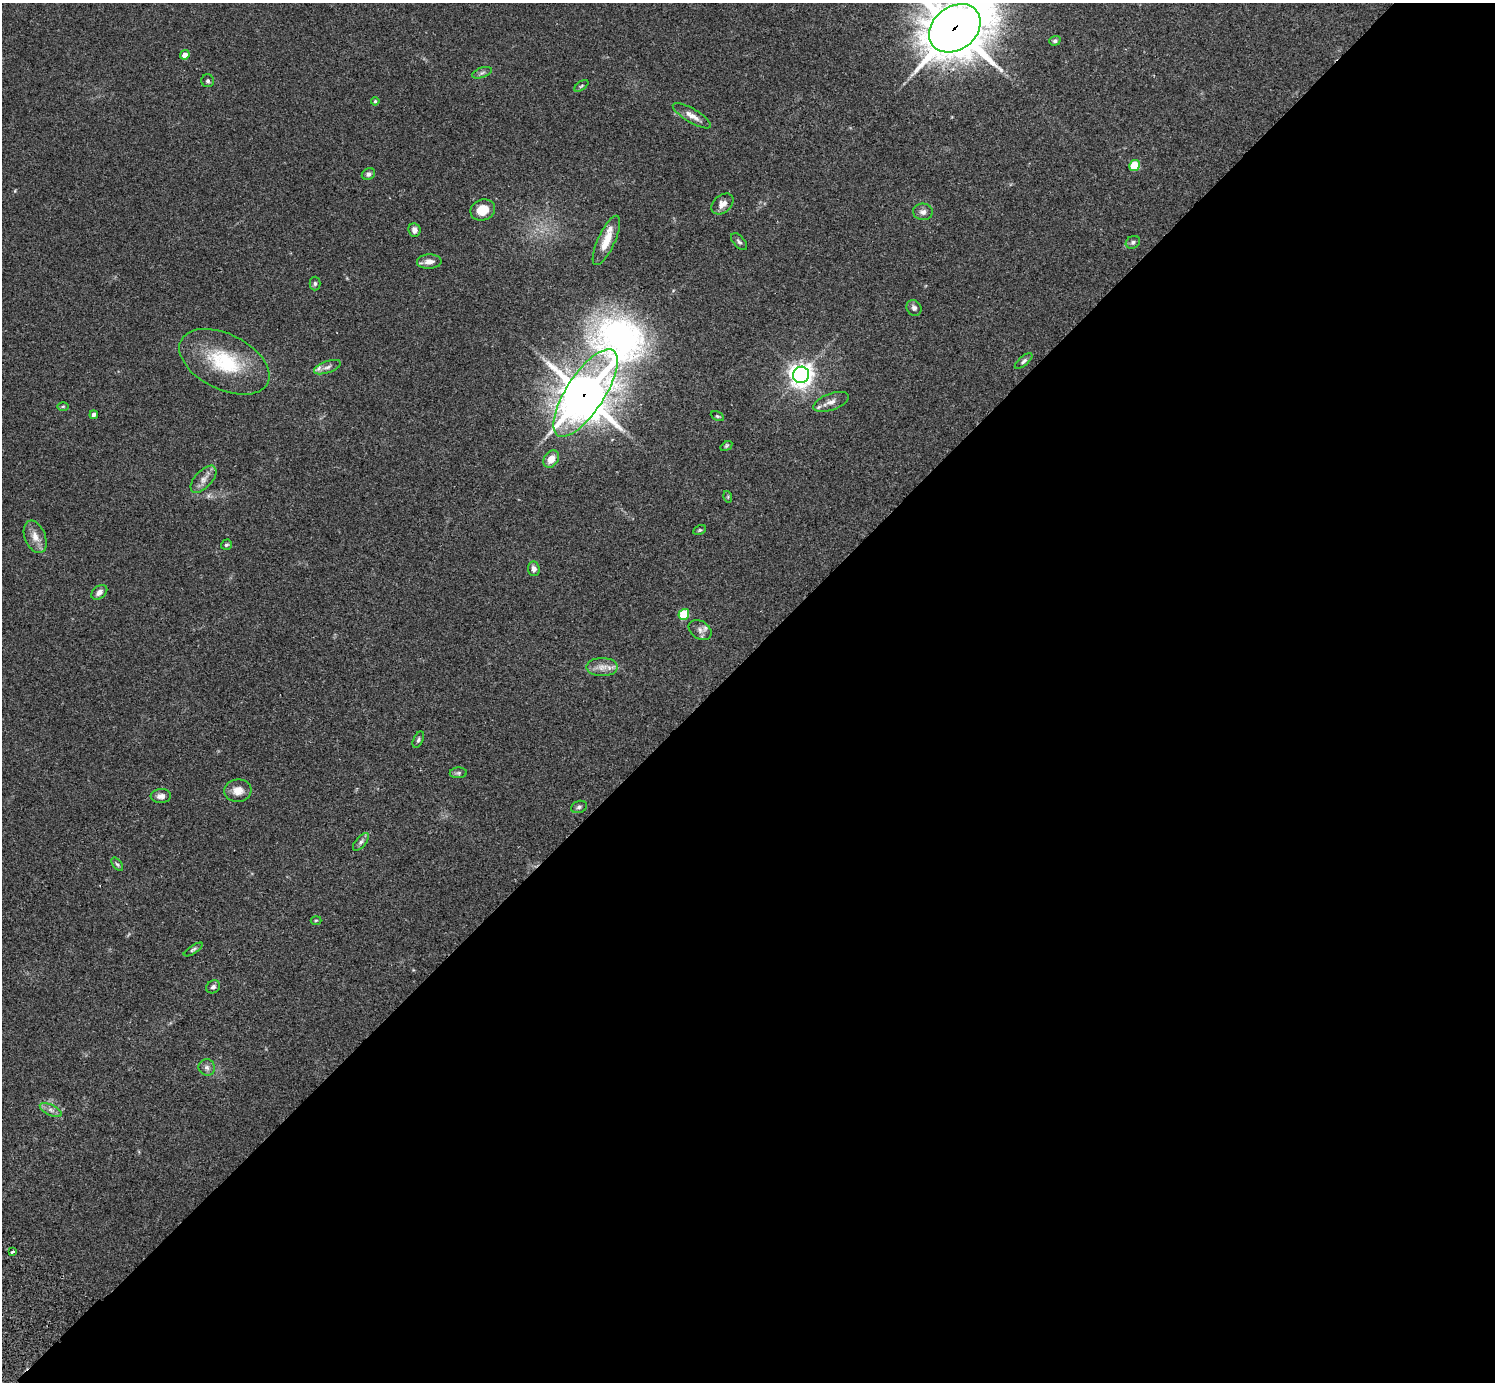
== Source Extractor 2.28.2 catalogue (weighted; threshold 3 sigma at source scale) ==
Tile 12 of 4 x 4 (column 4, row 3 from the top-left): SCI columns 4524-6016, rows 1726-3105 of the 6059 x 6069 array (HDU 1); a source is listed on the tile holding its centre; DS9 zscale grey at full resolution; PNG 1497 x 1384 px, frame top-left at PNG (2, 3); each listed source drawn as its Kron ellipse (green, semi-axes under 4 px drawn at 4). Shown black and unused: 53% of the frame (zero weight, under 2 of 3 exposures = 3% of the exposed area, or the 3 px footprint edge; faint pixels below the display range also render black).
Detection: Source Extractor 2.28.2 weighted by HDU 2 'WHT'; one run over the whole footprint, this tile lists its part. Background 0.109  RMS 0.0064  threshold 0.0288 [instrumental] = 3 sigma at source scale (4.5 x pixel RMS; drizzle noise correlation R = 1.50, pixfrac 1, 0.05/0.05 arcsec/px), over >= 5 px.
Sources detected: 58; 1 too faint to see at this stretch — neither listed nor drawn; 3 inside a brighter listed object's ellipse — not listed separately; the other 54 listed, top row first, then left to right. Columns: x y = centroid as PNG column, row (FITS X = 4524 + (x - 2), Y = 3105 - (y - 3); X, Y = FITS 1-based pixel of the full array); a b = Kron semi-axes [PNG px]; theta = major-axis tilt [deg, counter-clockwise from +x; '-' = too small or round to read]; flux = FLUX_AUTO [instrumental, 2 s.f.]
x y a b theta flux
955 28 28 21 38 2900
1055 41 6 4 17 1.3
185 55 5 4 - 4.6
482 73 10 5 19 1.7
208 81 6 6 - 1.3
581 86 8 4 36 0.91
375 101 4 4 - 0.76
692 116 22 7 -30 5.1
1134 165 5 5 - 23
368 174 7 5 25 1.8
722 204 12 8 40 4.4
483 210 13 10 21 11
923 212 10 8 -3 2.9
414 230 7 6 - 2.8
606 240 27 8 65 10
739 242 10 5 -49 1.5
1133 242 7 6 - 1.6
429 261 12 7 3 3.9
315 284 7 5 89 1.2
914 308 8 7 - 1.9
1024 361 11 4 41 1.5
224 362 48 27 -26 44
327 367 14 5 20 2.9
801 375 8 8 - 460
585 393 51 19 57 2100
831 402 18 8 20 4.6
63 406 6 4 1 0.76
94 415 4 4 - 1.8
717 416 7 4 -26 0.89
726 446 6 3 34 0.77
551 459 9 7 58 7.2
204 479 16 8 47 4.6
728 497 6 3 -73 0.68
700 530 7 4 26 0.88
35 537 17 10 -68 6.1
226 545 6 5 - 1.1
534 569 7 6 - 2.6
99 592 9 6 40 3.3
684 614 5 5 - 34
700 630 12 9 -34 3.1
602 667 16 9 0 5.6
418 740 9 5 65 1.4
458 773 8 5 2 1.3
238 791 13 11 6 6.1
161 796 10 7 3 3.4
579 807 8 6 20 1.6
361 842 11 5 49 1.9
117 864 8 4 -53 1.1
316 920 5 3 - 0.61
193 949 11 4 32 1.3
213 987 7 6 - 2
207 1067 8 8 - 2.4
51 1110 12 5 -26 2.7
12 1252 3 3 - 2.3
Overlapping masked pixels (flux is a lower limit): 2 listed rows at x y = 955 28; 585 393
Isophote crosses this tile's border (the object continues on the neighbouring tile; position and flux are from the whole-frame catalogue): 1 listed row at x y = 955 28